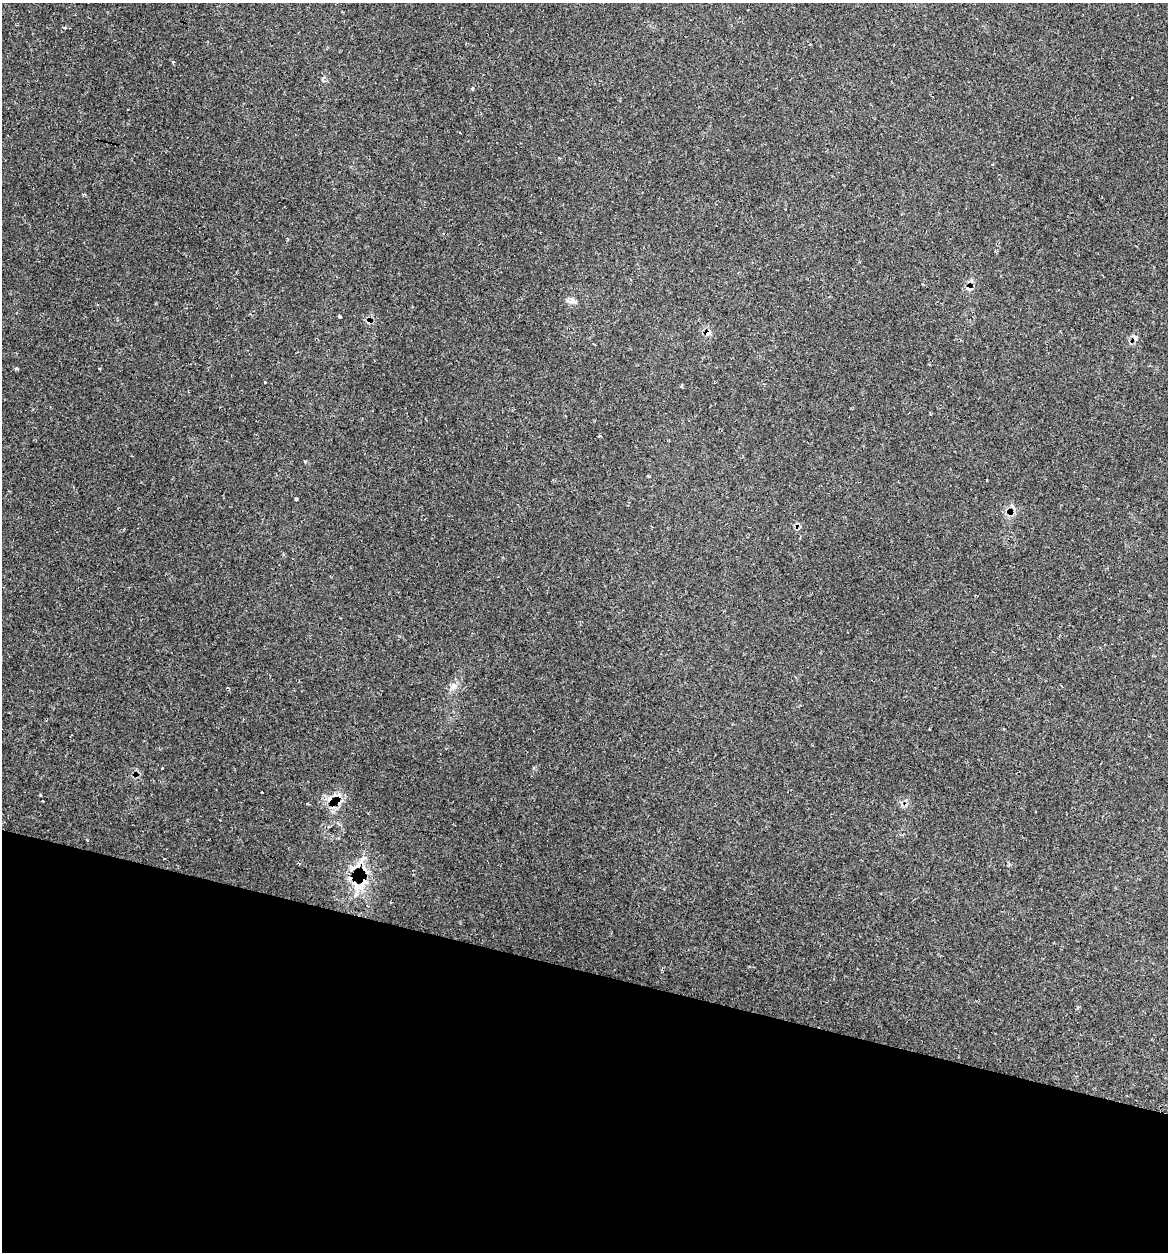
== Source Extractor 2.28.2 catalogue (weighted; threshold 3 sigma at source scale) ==
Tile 15 of 4 x 4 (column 3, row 4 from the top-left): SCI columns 2455-3620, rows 31-1280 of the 5031 x 5032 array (HDU 1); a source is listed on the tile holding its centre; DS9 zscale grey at full resolution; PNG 1170 x 1254 px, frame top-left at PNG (2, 3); no overlay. Shown black and unused: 23% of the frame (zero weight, under 2 of 3 exposures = <1% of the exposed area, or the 3 px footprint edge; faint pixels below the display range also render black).
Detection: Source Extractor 2.28.2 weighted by HDU 2 'WHT'; one run over the whole footprint, this tile lists its part. Background 0.0666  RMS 0.0054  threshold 0.0243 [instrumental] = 3 sigma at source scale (4.5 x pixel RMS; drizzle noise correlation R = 1.50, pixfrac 1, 0.05/0.05 arcsec/px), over >= 5 px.
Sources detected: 22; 1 cosmic-ray / hot-pixel residue — not listed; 1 inside a brighter listed object's ellipse — not listed separately; the other 20 listed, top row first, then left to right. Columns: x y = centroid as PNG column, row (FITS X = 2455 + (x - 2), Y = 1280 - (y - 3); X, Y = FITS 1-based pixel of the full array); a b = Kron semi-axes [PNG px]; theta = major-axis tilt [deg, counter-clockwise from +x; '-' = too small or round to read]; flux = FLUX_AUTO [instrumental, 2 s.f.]
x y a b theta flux
173 62 3 3 - 1.1
472 88 5 4 - 0.69
460 133 3 3 - 1.1
559 158 3 3 - 0.76
969 288 8 6 6 3
573 300 12 7 -47 2.4
340 317 3 3 - 2.2
708 333 8 7 - 3.2
17 368 5 3 - 0.88
265 382 4 2 - 0.44
682 386 5 2 - 0.54
305 461 4 3 - 0.51
648 476 3 3 - 1.1
296 499 3 3 - 0.63
453 686 10 8 80 2.9
162 768 3 2 - 1.2
337 796 13 12 - 5
307 804 3 3 - 0.76
299 863 4 3 - 0.51
363 880 28 11 -79 12
Overlapping masked pixels (flux is a lower limit): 4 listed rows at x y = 969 288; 708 333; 337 796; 363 880
Unlisted compact peaks at least as high as the median listed source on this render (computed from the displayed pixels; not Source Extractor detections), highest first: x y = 40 795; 64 28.